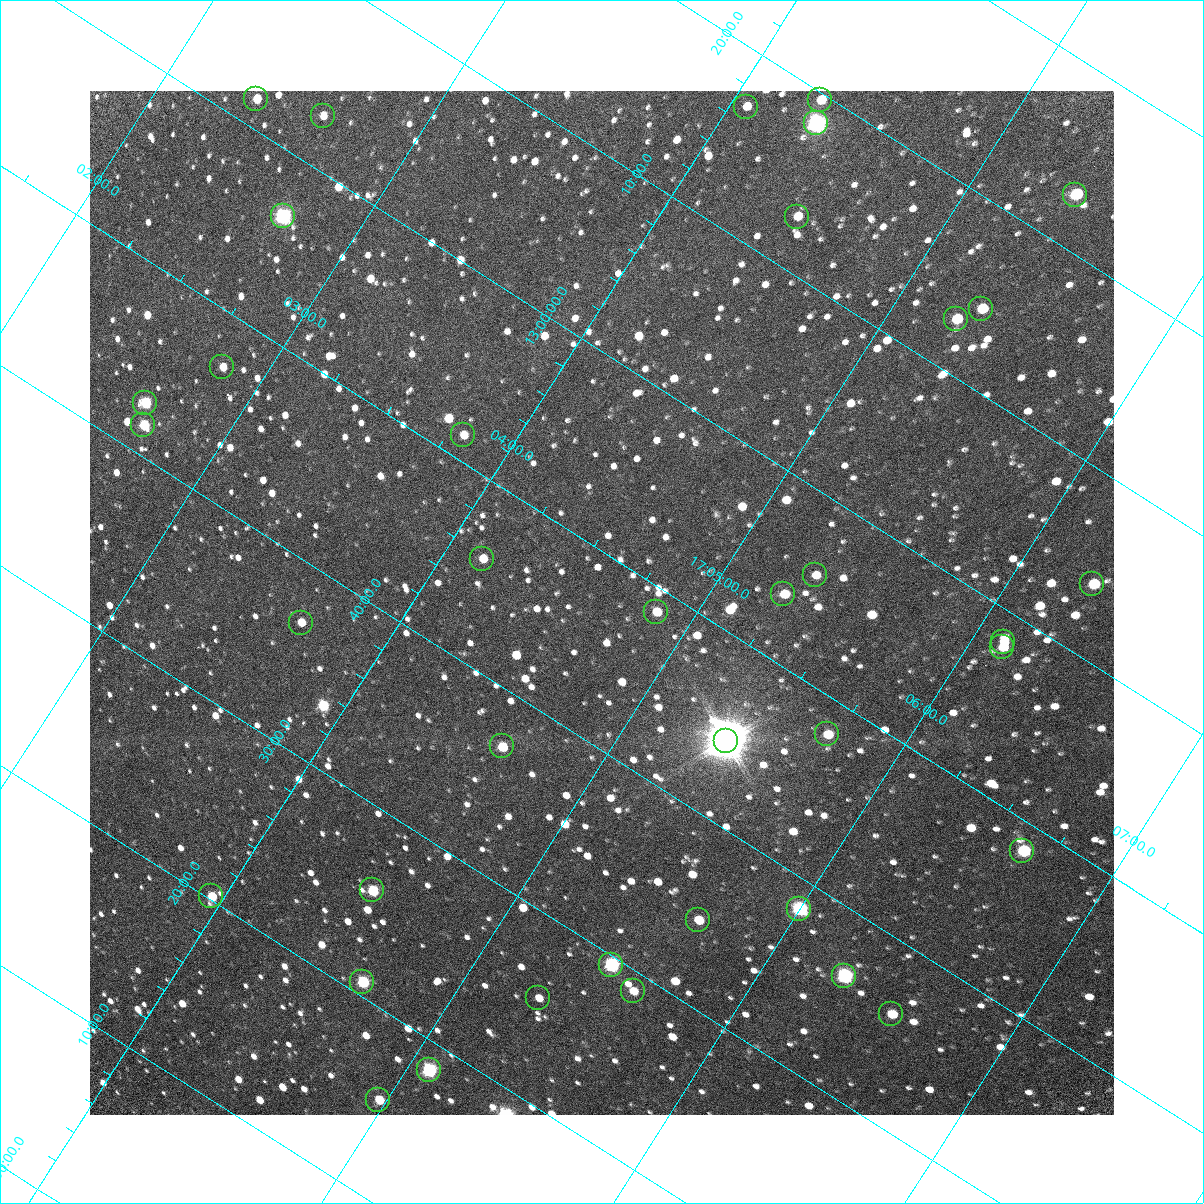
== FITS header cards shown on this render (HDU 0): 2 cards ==
NAXIS1  =                 1024 / Required FITS header
NAXIS2  =                 1024 / Required FITS header

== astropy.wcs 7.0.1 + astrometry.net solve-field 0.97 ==
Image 1024 x 1024 px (HDU 0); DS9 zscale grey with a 90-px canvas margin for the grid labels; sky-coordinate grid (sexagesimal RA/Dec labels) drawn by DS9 from the SOLVED WCS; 38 Tycho-2 reference stars matched to detected sources circled (green)
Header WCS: RA---TAN/DEC--TAN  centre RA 17:04:39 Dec +12:47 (256.16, +12.79 deg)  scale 3.57 arcsec/px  FOV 60.9' x 60.9'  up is -33 deg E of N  parity flipped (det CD > 0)
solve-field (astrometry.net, Tycho-2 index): VERIFIED the header's WCS against the Tycho-2 star catalogue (verified at 4 index scales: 10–38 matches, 0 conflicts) and refined it, rather than solving blind
Solved WCS: RA---TAN-SIP/DEC--TAN-SIP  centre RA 17:04:39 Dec +12:47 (256.16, +12.79 deg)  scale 3.57 arcsec/px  FOV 60.9' x 60.9'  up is -33 deg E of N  parity flipped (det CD > 0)
The solver's refit moves the header's centre by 1.2 arcsec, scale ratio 1.001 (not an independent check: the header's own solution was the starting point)
Tycho-2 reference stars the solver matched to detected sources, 38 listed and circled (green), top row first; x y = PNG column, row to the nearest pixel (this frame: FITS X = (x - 90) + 1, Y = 1024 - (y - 91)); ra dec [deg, ICRS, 3 dp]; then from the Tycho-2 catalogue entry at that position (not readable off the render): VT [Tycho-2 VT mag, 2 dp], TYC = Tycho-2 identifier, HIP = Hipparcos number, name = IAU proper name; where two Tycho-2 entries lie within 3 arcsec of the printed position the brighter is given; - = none
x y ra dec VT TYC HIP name
256 99 255.591 +13.026 11.11 984-562-1 - -
820 100 256.075 +13.327 11.03 988-1435-1 - -
746 107 256.015 +13.282 12.12 988-539-1 - -
323 116 255.657 +13.048 11.70 984-1492-1 - -
816 123 256.084 +13.305 8.82 988-1312-1 - -
1075 195 256.346 +13.384 9.77 988-444-1 - -
283 216 255.678 +12.942 8.40 984-851-1 83399 -
797 217 256.119 +13.217 11.48 988-1519-1 - -
981 309 256.328 +13.238 10.54 988-1880-1 - -
956 319 256.311 +13.216 10.57 988-1445-1 - -
222 367 255.709 +12.784 12.11 984-152-1 - -
145 403 255.663 +12.713 10.50 984-217-1 - -
143 425 255.673 +12.694 10.39 984-1057-1 - -
463 435 255.952 +12.856 11.81 984-1155-1 - -
482 559 256.036 +12.763 11.44 984-680-1 - -
815 575 256.331 +12.927 11.94 984-1956-1 - -
1092 584 256.574 +13.067 10.37 984-29-1 - -
783 594 256.314 +12.894 11.03 984-123-1 - -
656 612 256.214 +12.811 11.08 984-976-1 - -
301 623 255.916 +12.613 11.31 984-548-1 - -
1003 642 256.528 +12.971 11.85 984-1247-1 - -
1002 647 256.530 +12.966 11.63 984-140-1 - -
827 734 256.428 +12.800 10.61 984-81-1 - -
726 741 256.345 +12.741 4.89 984-2436-1 83613 -
502 746 256.156 +12.617 10.57 984-293-1 - -
1022 851 256.660 +12.807 9.63 985-579-1 - -
372 890 256.123 +12.427 10.31 984-389-1 - -
211 896 255.989 +12.337 10.91 984-1004-1 - -
799 909 256.499 +12.639 8.54 984-2205-1 83663 -
698 920 256.419 +12.576 10.78 984-452-1 - -
611 965 256.368 +12.492 8.44 984-801-1 83627 -
844 976 256.575 +12.607 8.60 984-25-1 83691 -
362 982 256.165 +12.346 9.76 984-1670-1 - -
633 991 256.401 +12.482 11.44 984-280-1 - -
538 998 256.324 +12.426 11.80 984-2157-1 - -
891 1014 256.635 +12.600 11.03 985-1537-1 - -
429 1070 256.270 +12.308 9.11 984-2229-1 - -
378 1100 256.243 +12.256 10.81 984-617-1 - -